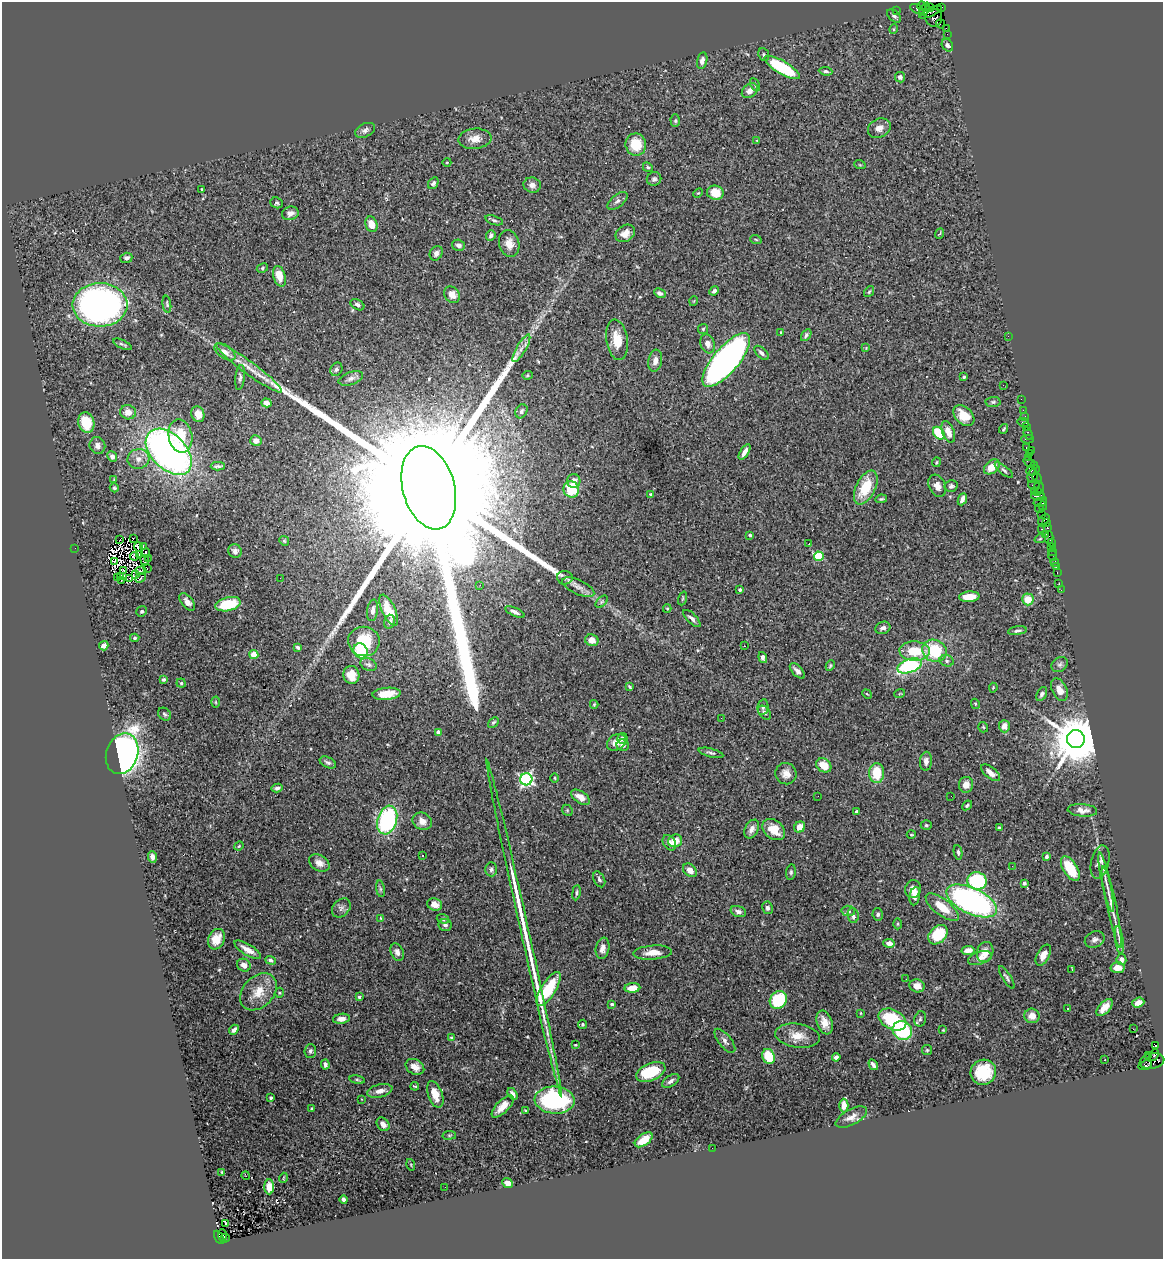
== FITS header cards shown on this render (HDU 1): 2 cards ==
NAXIS1  =                 1161
NAXIS2  =                 1257

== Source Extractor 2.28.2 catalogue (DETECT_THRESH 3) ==
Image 1161 x 1257 px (HDU 1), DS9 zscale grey, 1 PNG px = 1 image px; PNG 1165 x 1261 px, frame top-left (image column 1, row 1257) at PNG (2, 2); each listed source drawn as its Kron ellipse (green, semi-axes under 4 px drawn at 4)
Background 1.36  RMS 0.053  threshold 0.16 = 3 sigma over >= 5 px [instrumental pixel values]
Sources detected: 398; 4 with non-positive FLUX_AUTO (blend fragments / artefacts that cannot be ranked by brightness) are neither listed nor drawn; the other 394 listed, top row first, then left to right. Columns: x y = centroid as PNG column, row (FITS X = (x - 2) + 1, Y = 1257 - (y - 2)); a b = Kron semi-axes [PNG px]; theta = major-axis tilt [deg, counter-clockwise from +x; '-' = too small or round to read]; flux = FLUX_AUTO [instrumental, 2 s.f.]
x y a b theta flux
922 6 5 4 - 130
930 7 2 2 - 21
941 7 4 2 - 44
917 9 8 3 -28 180
925 9 7 3 65 260
896 11 2 2 - 21
931 12 12 4 26 470
894 16 8 5 -45 9.4
934 18 9 8 - 620
940 24 5 2 - 110
894 29 5 3 - 3
946 29 4 2 - 62
947 34 2 2 - 16
947 45 6 5 - 8.3
764 55 6 5 - 6.4
702 61 8 5 76 17
782 67 20 6 -30 240
826 71 7 4 -6 6.6
900 77 5 5 - 12
755 84 7 4 -63 5.7
750 91 9 6 38 22
675 121 6 4 -89 6.1
879 128 12 9 28 24
365 130 10 6 25 13
475 139 16 10 4 38
757 140 4 4 - 2.9
636 144 11 10 - 96
447 162 4 3 - 2.7
860 165 6 3 -18 3.4
648 167 5 4 - 5.5
654 179 7 6 - 9.2
433 183 6 5 - 8.1
532 185 8 7 - 16
202 189 3 2 - 3
698 193 5 3 - 3.4
715 193 8 7 - 62
617 201 12 6 39 14
277 203 6 5 - 6
290 213 8 6 15 16
494 220 9 4 -18 7.4
371 224 8 5 -71 57
625 233 10 8 34 31
940 234 5 2 - 2.8
491 235 6 4 68 9.3
756 240 6 3 -21 3.6
509 244 13 10 -74 33
458 245 6 5 - 14
436 253 7 6 - 14
126 258 6 5 - 10
262 268 6 4 29 5.6
279 276 11 6 -73 55
714 291 5 4 - 8.8
869 292 6 4 54 4.4
660 293 6 4 -26 10
452 295 9 7 -50 27
694 301 5 3 - 2.9
167 304 8 4 -83 6.1
100 305 27 21 0 1600
357 305 7 5 -30 8.9
703 329 5 5 - 4.9
781 333 4 3 - 3.2
806 335 7 4 57 7.8
1008 336 2 2 - 54
617 340 20 10 -81 62
122 344 10 3 -25 6.4
707 344 9 7 -71 22
521 348 15 4 59 22
866 348 4 4 - 3
225 352 12 6 -34 23
761 353 9 4 -43 11
726 360 33 12 50 1900
655 361 11 7 80 21
249 368 40 6 -36 62
336 369 7 5 59 8.7
528 375 5 4 - 4.4
240 377 12 4 84 10
964 377 3 3 - 4.3
351 378 12 6 19 16
1003 385 2 2 - 1.8
1021 399 2 2 - 23
993 402 7 5 1 6.7
266 403 5 4 - 24
1023 410 2 2 - 38
521 411 7 5 60 10
128 412 8 7 - 30
198 414 8 6 -69 31
964 415 12 8 -43 60
1025 417 3 2 - 47
86 422 10 8 -74 100
1023 422 6 3 -15 240
1027 427 3 2 - 74
1004 429 5 3 - 5.3
948 432 11 6 -70 35
939 433 7 5 -53 150
1028 434 6 3 -70 110
180 436 17 12 -78 110
1028 439 6 2 0 79
256 441 5 5 - 22
97 446 8 7 - 17
1026 447 3 3 - 140
1032 450 3 3 - 57
169 452 27 17 -45 1700
745 452 8 4 58 18
1030 453 3 2 - 51
112 456 5 5 - 15
1028 457 2 2 - 95
138 459 11 10 - 30
936 462 5 2 - 3.5
1029 462 6 3 -36 73
1034 465 4 2 - 55
218 466 7 3 1 8
992 467 9 6 39 47
1004 470 11 4 -39 8.3
1033 470 7 5 13 390
1033 476 7 5 83 340
1037 478 6 4 -66 110
114 479 3 3 - 2.7
574 481 7 6 - 21
937 486 11 8 -63 26
951 486 6 5 - 8.3
1034 486 6 2 -18 100
866 487 18 9 64 110
1039 487 6 2 -72 250
114 488 4 4 - 4.9
429 488 42 26 -75 410000
571 489 8 7 - 120
1037 491 3 3 - 230
1034 492 4 2 - 220
650 494 4 3 - 3.8
1038 496 7 3 -10 180
881 499 6 3 7 5.1
962 499 6 4 67 16
1040 502 7 4 13 280
1043 506 4 4 - 120
1039 509 4 2 - 91
1042 514 2 2 - 56
1044 520 6 4 41 120
1046 522 3 3 - 55
1047 528 3 3 - 81
1041 529 3 2 - 170
1046 534 4 2 - 67
750 535 3 3 - 3.9
1049 537 6 4 -87 160
133 538 3 2 - 5.9
1040 539 5 3 - 3.3
120 540 3 2 - 5.3
284 541 5 4 - 4.4
1051 543 3 2 - 68
809 544 3 2 - 5.8
143 546 4 2 - 1.9
138 547 5 3 - 3.1
1052 547 3 2 - 89
75 548 2 2 - 62
235 551 7 6 - 11
1052 551 3 2 - 21
146 553 5 2 - 2.3
139 554 3 2 - 2.1
1052 555 6 4 -80 55
134 556 4 2 - 1.2
819 556 5 4 - 160
148 558 3 2 - 3.7
144 560 5 2 - 1.8
115 562 4 2 - 5.1
1055 563 4 3 - 93
1056 566 3 2 - 35
147 568 2 2 - 3.2
123 571 3 2 - 1.5
141 571 5 3 - 2.4
1057 572 3 2 - 71
136 575 3 3 - 3.8
121 576 4 2 - 4.8
117 577 3 2 - 0.95
129 578 3 2 - 3.3
141 578 5 3 - 14
280 578 2 2 - 4.3
565 578 8 6 -4 11
121 581 3 2 - 0.97
1059 584 2 2 - 13
480 585 3 2 - 8.6
578 587 17 7 -24 25
740 590 4 3 - 8.5
1061 590 3 2 - 6.8
969 597 10 5 3 51
683 598 7 3 71 4
1028 599 6 5 - 64
187 602 10 5 -50 18
602 602 7 4 45 7.1
228 604 13 6 14 130
667 608 4 4 - 3.5
373 610 11 5 82 16
389 610 17 6 -65 84
142 611 5 5 - 6.2
515 612 10 4 -24 13
692 618 11 5 -44 12
390 622 7 5 74 12
883 628 8 6 21 15
1017 631 9 4 9 9.2
135 638 4 4 - 5.3
592 640 7 6 - 33
364 641 16 14 -8 120
104 646 5 4 - 18
744 646 2 2 - 2.4
297 647 4 3 - 5.9
361 651 8 6 -56 190
915 651 15 9 -3 100
934 651 12 11 - 170
254 655 4 4 - 84
763 657 6 4 -70 12
947 661 7 5 -16 8.1
369 664 9 6 -23 10
1060 665 9 7 36 10
830 666 5 3 - 4.2
909 666 12 6 19 340
797 671 9 5 -46 16
351 675 9 8 - 37
163 679 3 3 - 6.5
181 683 4 4 - 4.4
629 687 4 3 - 4.5
993 688 5 3 - 3
1059 690 12 7 -64 29
900 693 5 3 - 3.2
386 694 14 6 5 57
867 694 5 3 - 3.4
1042 694 7 5 63 8.9
216 702 5 3 - 3.4
594 704 4 3 - 3.7
975 704 5 4 - 3.5
763 707 8 5 80 7.7
765 713 8 5 -50 8.6
164 714 7 5 -42 8
721 718 2 2 - 4.9
493 722 6 4 43 5.9
1004 726 6 5 - 26
983 727 5 5 - 4.3
438 732 4 4 - 22
622 738 5 5 - 12
1076 739 9 9 - 21000
617 742 10 7 29 33
623 745 6 6 - 14
711 753 13 4 -14 8.9
122 754 21 16 71 1600
926 761 9 6 85 17
328 763 9 5 -26 9.7
824 765 8 6 -38 55
877 773 10 7 -89 92
991 773 11 5 -38 22
786 774 11 10 - 27
555 778 5 3 - 3.3
526 779 6 6 - 730
966 785 8 7 - 32
277 788 5 4 - 11
818 796 2 2 - 3.7
951 796 3 2 - 3.1
581 797 10 6 -34 28
967 805 5 4 - 6.2
567 810 6 4 -47 4.9
1082 810 15 6 -5 25
856 812 3 3 - 9.2
387 820 15 9 73 430
422 821 10 8 -32 26
926 825 5 4 - 5.2
800 827 6 5 - 39
999 827 3 3 - 4
752 829 10 6 63 18
774 829 12 9 -39 59
911 835 5 3 - 4.5
675 841 7 6 - 42
669 843 8 6 -58 17
239 846 5 4 - 3.9
958 852 7 4 -80 6.3
422 856 3 2 - 4.8
1047 856 4 3 - 8.5
152 857 6 4 -86 14
1100 862 17 9 77 18
319 863 11 7 -30 26
1012 866 2 2 - 2.4
1070 868 14 7 -58 97
491 869 7 6 - 9.2
690 870 8 6 -43 25
791 872 8 5 81 6.2
599 879 8 5 -65 9.1
977 881 10 8 -15 300
1106 882 30 3 -78 23
1024 883 4 3 - 7
380 889 8 4 -82 6.6
913 889 9 7 72 27
576 893 8 3 81 6.6
915 896 9 5 79 20
972 901 27 13 -25 1200
435 904 7 6 - 28
942 907 20 8 -37 73
1112 907 41 5 -78 47
341 908 11 8 47 14
767 908 6 5 - 10
738 911 8 5 -16 13
848 911 6 5 - 8.4
878 914 6 5 - 8.8
853 915 7 5 -84 14
381 918 3 3 - 2.8
443 919 6 4 -20 6.2
898 924 5 3 - 3.8
445 925 6 6 - 10
524 928 172 4 -78 340
938 935 11 8 47 140
216 939 11 8 63 56
1095 939 10 8 24 14
1119 940 14 4 -82 14
889 943 6 4 -11 21
602 948 11 6 79 20
248 950 15 5 -31 34
968 950 6 4 10 33
397 952 9 6 -67 17
653 952 19 7 4 42
985 952 10 8 72 38
1043 955 11 6 61 29
980 958 12 6 19 20
270 960 5 4 - 6.9
1121 960 5 5 - 12
244 965 7 6 - 20
1118 968 7 5 -5 27
1072 969 3 2 - 3.1
1007 977 13 3 -58 7.8
906 979 2 2 - 2.2
917 986 7 6 - 27
632 988 8 4 5 46
549 989 19 7 58 150
258 992 21 15 46 69
279 993 5 3 - 3.5
359 997 3 3 - 6.4
778 1000 9 8 - 180
1138 1002 6 4 21 24
612 1004 4 3 - 8.4
1068 1008 2 2 - 3.5
1104 1008 10 5 48 35
861 1013 4 3 - 2.5
1032 1016 7 7 - 35
341 1019 8 5 8 17
920 1019 8 5 75 8.7
892 1020 14 10 -27 200
825 1023 12 7 -71 36
583 1024 5 4 - 5.6
1133 1029 3 2 - 4.2
234 1030 5 3 - 11
902 1030 10 9 - 260
943 1030 3 3 - 3
797 1036 22 11 -8 52
451 1037 3 3 - 4.2
725 1041 14 6 -51 16
575 1045 3 2 - 3.2
1155 1045 3 3 - 740
927 1050 5 5 - 4.5
310 1051 7 6 - 11
1148 1055 4 3 - 75
1154 1055 6 3 64 520
769 1056 8 6 -69 120
836 1057 4 4 - 9.4
1105 1060 2 2 - 2.3
1152 1061 12 7 11 960
325 1065 5 3 - 9.6
873 1065 6 3 -57 11
1145 1065 7 4 17 200
415 1067 10 7 -29 27
651 1072 15 8 23 170
983 1072 13 12 - 130
357 1080 8 4 -9 5.1
671 1081 9 5 33 13
415 1086 4 2 - 3.1
380 1091 13 6 14 24
435 1094 14 7 -70 50
513 1094 6 4 -56 15
271 1098 4 3 - 6.6
362 1099 3 2 - 2.5
555 1100 20 13 -4 490
503 1106 14 6 45 40
844 1106 7 4 -89 32
312 1109 3 3 - 5.9
526 1110 4 3 - 4.6
851 1117 17 8 29 25
383 1124 7 5 -49 17
449 1135 7 3 8 4.2
644 1140 10 5 35 57
712 1148 2 2 - 1.6
411 1165 6 3 -73 3.5
222 1172 3 3 - 2.9
246 1176 4 2 - 10
283 1178 5 3 - 2.9
507 1183 6 4 -42 25
269 1187 7 4 -90 29
445 1187 2 2 - 4
344 1199 4 3 - 11
225 1224 3 2 - 4.6
222 1235 6 4 -85 200
219 1237 7 3 -59 340
225 1238 4 3 - 140
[4 non-positive-flux detections neither listed nor drawn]